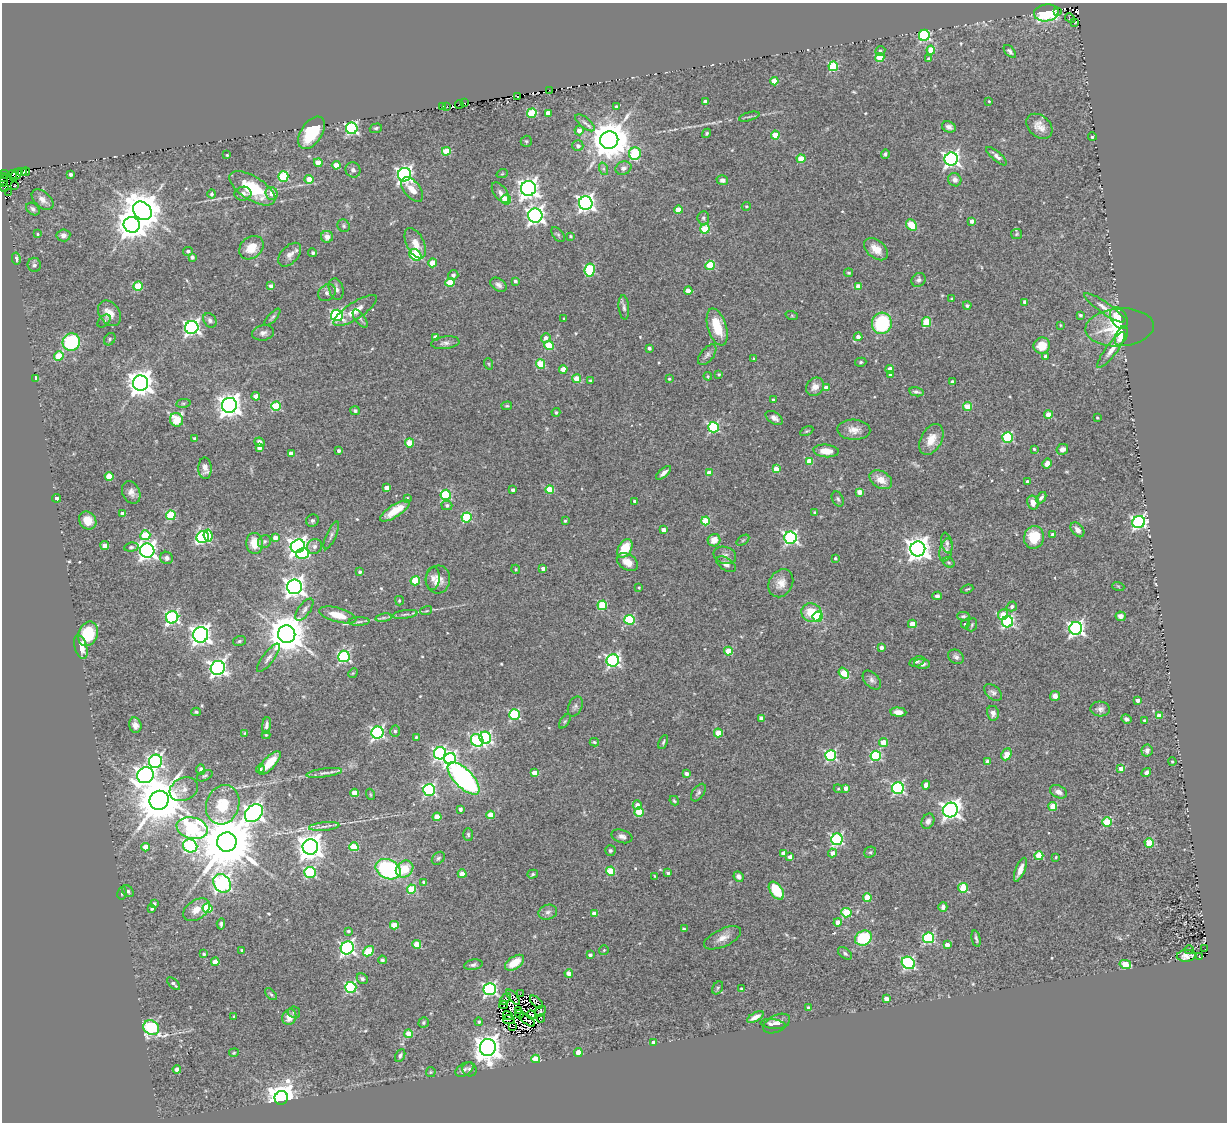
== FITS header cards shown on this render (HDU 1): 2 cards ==
NAXIS1  =                 1225
NAXIS2  =                 1120

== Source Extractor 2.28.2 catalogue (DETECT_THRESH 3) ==
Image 1225 x 1120 px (HDU 1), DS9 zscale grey, 1 PNG px = 1 image px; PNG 1229 x 1124 px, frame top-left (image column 1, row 1120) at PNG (2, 3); each listed source drawn as its Kron ellipse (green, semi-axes under 4 px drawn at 4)
Background 0.411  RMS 0.042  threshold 0.127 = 3 sigma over >= 5 px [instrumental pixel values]
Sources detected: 555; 12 with non-positive FLUX_AUTO (blend fragments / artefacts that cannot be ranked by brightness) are neither listed nor drawn; of the other 543, the 500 brightest by FLUX_AUTO listed and drawn (43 fainter detections omitted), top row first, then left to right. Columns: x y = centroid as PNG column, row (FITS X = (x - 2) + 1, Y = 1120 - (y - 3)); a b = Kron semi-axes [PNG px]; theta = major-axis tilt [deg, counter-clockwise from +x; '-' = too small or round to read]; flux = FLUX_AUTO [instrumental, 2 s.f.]
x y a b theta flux
1057 11 3 2 - 17
1046 13 12 8 8 250
1070 18 5 2 - 14
1074 23 3 2 - 4.8
924 35 5 5 - 390
931 50 4 4 - 55
880 51 5 4 - 5.6
1010 51 8 4 -49 7.6
880 57 4 4 - 93
929 59 4 3 - 7.1
833 66 5 5 - 200
774 81 4 4 - 41
550 90 2 2 - 7.2
517 97 4 2 - 65
989 101 3 3 - 3.1
705 102 4 4 - 27
464 103 2 2 - 79
459 104 4 2 - 4.6
443 107 3 2 - 7.8
447 107 3 2 - 39
617 107 4 3 - 14
532 113 5 4 - 140
548 113 4 4 - 28
749 117 10 3 15 5.6
585 123 12 5 -39 11
1039 126 15 10 -41 28
949 127 7 5 -23 11
352 128 6 6 - 440
376 128 6 4 18 5.4
579 130 5 4 - 21
312 133 18 10 56 130
707 133 5 4 - 4.3
775 135 4 4 - 73
1092 137 4 3 - 5.2
609 140 9 8 - 9200
526 141 5 5 - 4.3
578 146 5 5 - 11
446 151 4 4 - 88
635 153 6 6 - 170
885 154 5 3 - 4.8
227 155 3 3 - 2.9
996 156 13 4 -41 12
801 159 4 4 - 81
951 159 6 6 - 900
318 163 4 4 - 46
336 165 4 4 - 41
623 168 8 6 24 13
604 169 6 4 -71 5.2
353 170 8 7 - 10
22 172 4 2 - 35
26 172 4 2 - 35
3 174 5 3 - 150
502 174 6 3 19 2.9
13 175 4 3 - 53
16 175 7 3 49 210
71 175 3 3 - 7.7
405 175 7 6 - 1000
283 176 5 5 - 200
3 178 5 3 - 120
309 179 4 4 - 57
722 180 6 5 - 12
955 180 7 6 - 14
3 181 6 3 65 91
14 186 4 2 - 87
5 188 2 2 - 24
252 188 26 12 -32 140
528 188 7 7 - 1800
412 189 14 8 -51 33
8 192 3 2 - 13
500 192 11 6 -54 13
272 193 6 6 - 22
212 194 4 4 - 6.4
243 194 8 7 - 12
42 200 13 7 -42 18
506 200 5 5 - 120
586 203 7 6 - 1200
746 206 5 4 - 4.3
33 209 7 5 -41 7.9
678 210 4 4 - 60
142 211 10 8 -45 7000
535 216 7 7 - 1200
703 218 6 6 - 6.3
972 221 4 4 - 13
132 225 8 7 - 3800
911 225 6 5 - 59
344 226 6 5 - 5.1
705 229 5 4 - 120
38 234 3 3 - 3.5
558 234 8 5 -51 5.9
1017 234 5 5 - 4
63 235 7 6 - 14
571 236 3 3 - 3.3
327 237 6 6 - 19
415 243 16 9 -63 30
251 248 13 10 40 52
876 249 14 9 -41 35
188 251 5 4 - 8
313 253 4 4 - 5.2
290 255 14 8 47 20
415 255 6 5 - 260
192 257 4 3 - 8.6
16 259 6 4 -79 13
433 263 4 4 - 58
34 265 7 6 - 7.8
710 265 4 4 - 120
590 270 7 5 82 240
849 273 4 3 - 4.4
453 275 5 5 - 9
918 280 7 6 - 8.6
515 281 4 3 - 7.3
450 282 4 4 - 94
498 285 9 6 -34 11
138 286 4 4 - 100
271 286 4 4 - 13
858 286 4 4 - 33
336 289 11 7 -74 13
688 291 4 4 - 30
327 293 9 7 42 12
952 299 3 3 - 4.3
1025 302 4 4 - 20
967 305 4 4 - 7.2
624 307 12 5 -84 8.8
1104 308 24 5 -35 22
355 311 25 8 33 35
109 313 14 10 -53 33
337 315 6 6 - 460
1080 315 3 3 - 5.8
792 316 6 4 -19 3.5
272 317 11 4 47 6.4
564 318 3 2 - 3.2
1119 318 12 8 -60 58
360 319 10 5 -53 8.7
210 320 8 6 -52 8
104 321 8 5 46 7.6
926 322 5 4 - 100
882 323 11 10 - 220
1060 325 3 3 - 2.9
192 327 6 6 - 860
717 327 19 9 -73 83
1120 327 34 19 4 140
263 333 11 7 12 13
1121 336 10 5 65 38
436 337 4 3 - 19
858 337 4 4 - 14
546 338 5 4 - 13
110 339 7 5 53 5.2
71 342 9 8 - 240
445 343 14 6 7 13
1042 345 8 8 - 49
549 346 4 4 - 120
649 348 3 3 - 6.6
1111 350 22 5 54 24
707 355 12 6 50 10
59 356 5 4 - 85
1045 356 4 3 - 13
754 359 3 3 - 3.9
861 362 5 4 - 4
489 364 6 3 -71 3.8
540 364 5 4 - 100
563 369 4 4 - 41
890 369 4 4 - 35
719 374 3 3 - 4.3
890 374 4 3 - 12
708 376 4 4 - 3
36 378 4 3 - 7.9
577 379 4 4 - 61
669 379 4 4 - 3.4
590 380 4 3 - 4.4
952 381 3 3 - 6.3
141 383 7 7 - 3000
815 387 10 8 47 19
826 388 4 4 - 26
917 392 7 3 -11 6.7
256 396 4 4 - 38
774 400 4 3 - 9.3
183 403 7 4 8 3.9
229 405 7 7 - 2500
276 406 5 4 - 170
507 406 5 3 - 3.2
968 407 4 4 - 90
355 411 5 4 - 6
556 412 4 4 - 5.4
1048 415 4 4 - 58
774 418 9 5 -33 13
1097 418 3 2 - 3.1
176 420 7 6 - 140
713 427 5 5 - 300
854 430 16 10 -2 28
807 431 7 4 26 3.6
1008 437 5 5 - 250
195 438 4 3 - 6.7
931 439 16 10 62 41
260 442 5 4 - 11
409 443 4 4 - 82
259 447 4 4 - 19
1034 449 3 3 - 3.8
1062 449 6 5 - 14
339 450 4 3 - 7.9
826 451 13 6 -5 36
291 454 4 4 - 21
809 461 4 4 - 56
1047 463 5 4 - 17
205 468 11 6 -88 19
776 469 4 4 - 51
664 473 9 4 41 13
709 473 4 4 - 33
109 476 4 4 - 67
881 480 12 8 -30 38
1028 482 4 3 - 20
387 488 4 4 - 23
513 490 4 3 - 10
550 490 4 4 - 92
131 492 12 8 -65 17
860 492 4 4 - 31
446 495 5 5 - 230
57 498 4 3 - 12
407 498 3 3 - 3.3
1041 498 6 3 51 7.7
838 499 8 5 -62 6.1
635 501 4 3 - 8
1033 502 7 6 - 20
447 505 5 4 - 7.1
395 511 17 6 33 53
815 512 3 3 - 5.4
123 513 4 3 - 18
171 515 5 4 - 180
467 517 5 5 - 190
88 521 9 8 - 32
312 521 6 6 - 6.6
565 521 3 3 - 3.6
705 521 4 4 - 100
1139 522 6 6 - 640
663 530 4 3 - 18
1077 530 8 5 -52 15
1053 534 4 3 - 13
145 535 5 5 - 130
208 535 6 4 -83 120
331 535 15 5 66 8.4
203 537 6 5 - 350
1034 537 11 10 - 80
275 538 4 4 - 15
790 538 6 6 - 620
714 540 6 6 - 30
743 540 7 4 36 4.3
264 542 7 6 - 7.1
255 543 10 8 -84 52
947 543 10 5 -77 8.3
105 545 4 4 - 30
298 546 7 6 - 1400
314 546 8 7 - 9.8
131 547 7 4 7 5.2
625 549 10 6 58 76
918 549 7 7 - 2700
946 550 12 6 75 11
147 551 7 7 - 1200
303 554 6 5 - 160
725 555 11 8 -17 15
167 558 6 6 - 9.9
835 558 3 3 - 4.7
627 562 11 7 -31 32
949 562 6 4 -34 4.5
726 564 11 6 -34 13
543 568 4 3 - 14
516 569 5 4 - 3.4
360 572 4 3 - 6.5
433 578 11 7 85 13
438 579 14 12 83 32
415 581 4 4 - 100
781 583 15 11 60 29
1118 586 6 4 -19 3.2
294 587 7 7 - 1800
639 587 3 2 - 3
967 589 6 3 20 3.3
937 596 5 3 - 6.8
399 601 5 4 - 3.8
602 605 5 4 - 150
1012 606 5 4 - 8.7
304 610 13 6 53 12
426 611 6 3 17 3.2
811 613 10 9 - 66
405 614 12 3 8 7.2
1003 614 5 5 - 35
338 615 19 7 -15 53
963 616 6 4 0 5.1
1120 616 5 4 - 14
172 617 6 6 - 520
818 617 5 5 - 160
384 618 8 4 8 6.6
629 620 5 5 - 210
359 622 10 4 1 5.7
1007 622 6 5 - 390
912 624 4 4 - 44
965 624 4 4 - 5
972 625 7 5 70 4.7
1076 628 6 6 - 840
88 634 12 9 67 110
287 634 9 8 - 9100
201 635 8 7 - 1700
239 641 6 5 - 5.3
81 647 12 6 -74 33
881 648 4 3 - 13
728 651 4 4 - 90
344 656 5 5 - 410
956 657 8 6 -31 10
268 658 17 5 53 15
613 660 6 6 - 540
917 661 8 5 18 5.6
922 664 8 5 -4 11
218 668 7 7 - 1100
353 673 5 4 - 3.4
844 673 6 4 -52 92
872 680 11 7 -47 11
993 692 10 6 -43 9.6
1055 696 5 4 - 13
1137 700 4 3 - 14
575 706 10 6 66 9
1100 709 10 7 -3 12
196 712 5 3 - 4.2
898 712 8 4 -5 17
993 713 7 6 - 12
514 715 5 5 - 270
1159 716 4 4 - 33
761 718 4 3 - 20
1126 719 5 4 - 7.8
1144 720 3 2 - 3.2
565 721 8 4 54 5
135 725 8 6 -72 15
266 725 8 4 82 8.8
395 731 5 5 - 5
245 733 4 3 - 2.9
377 733 6 6 - 580
718 733 4 4 - 71
266 735 4 4 - 3.2
416 737 3 3 - 3
485 738 6 5 - 480
477 740 7 6 - 350
594 742 4 3 - 4.5
663 742 7 3 65 4.6
883 742 5 4 - 61
1147 750 6 5 - 10
440 753 6 6 - 530
1006 754 6 5 - 33
831 755 5 5 - 340
876 756 5 5 - 250
450 759 6 5 - 590
155 761 7 6 - 540
988 761 4 4 - 16
1172 762 4 3 - 3.8
270 763 15 6 47 50
201 769 5 4 - 9.5
260 769 4 4 - 7.5
1121 769 4 4 - 28
1146 772 5 4 - 9.8
324 773 18 4 8 12
534 773 4 4 - 34
686 774 4 3 - 11
145 775 8 7 - 1500
205 776 8 5 25 5.7
464 778 21 9 -46 810
926 785 4 4 - 29
846 788 4 4 - 16
898 788 6 5 - 470
184 789 15 11 27 23
838 789 4 4 - 3.6
429 790 6 6 - 440
1058 792 9 6 -26 15
355 793 4 4 - 50
698 793 10 5 55 7.8
370 794 5 3 - 3.1
159 800 10 9 - 14000
674 801 5 3 - 3.8
223 805 20 16 71 97
637 805 5 4 - 15
1053 806 4 4 - 70
460 809 3 3 - 8.4
950 810 8 7 - 1400
639 812 5 4 - 97
254 813 10 7 46 1400
490 815 4 4 - 58
437 817 4 4 - 55
928 821 8 6 64 11
1107 822 5 4 - 160
324 826 15 4 6 12
192 828 16 10 -13 560
468 834 6 5 - 4.8
622 836 11 6 -18 13
837 839 6 5 - 440
227 842 10 9 - 24000
1149 843 4 4 - 140
190 846 7 6 - 410
146 847 4 4 - 35
310 847 8 7 - 3200
354 847 4 4 - 100
610 850 5 5 - 6
870 852 6 5 - 4.5
783 853 4 4 - 17
832 853 4 4 - 19
1039 856 4 4 - 110
790 857 4 3 - 15
1056 857 3 3 - 2.8
438 858 7 5 44 5.9
388 869 13 9 -24 310
405 869 9 7 39 63
1020 870 12 4 68 23
610 871 4 4 - 120
310 872 5 5 - 270
668 873 3 3 - 6
462 874 4 4 - 53
533 874 5 4 - 4.5
655 876 4 3 - 3
739 877 5 4 - 13
424 882 4 4 - 7.1
222 883 10 8 -53 960
963 888 5 5 - 110
412 889 4 4 - 120
128 891 6 5 - 6.5
776 891 10 6 -54 110
122 893 6 4 76 3.9
867 897 4 4 - 74
154 904 3 3 - 7.6
943 907 5 4 - 11
152 908 4 3 - 5.8
208 908 5 5 - 160
196 910 15 9 35 35
548 912 9 7 17 12
846 913 5 4 - 140
594 914 4 4 - 25
838 922 4 4 - 31
221 924 5 4 - 5.9
394 925 4 4 - 71
684 929 4 2 - 3.2
348 931 3 3 - 6.3
723 938 20 9 25 26
863 938 8 7 - 150
928 938 5 5 - 310
976 939 8 3 -78 6
417 944 4 4 - 61
947 945 4 4 - 20
347 948 7 6 - 720
1205 949 2 2 - 4.5
242 950 3 3 - 4.5
604 950 5 5 - 3.4
1189 950 4 4 - 4.5
369 951 6 4 40 110
845 953 8 5 -38 6.9
204 954 4 4 - 4.4
590 955 4 3 - 7.4
1186 956 9 6 5 16
1199 957 3 2 - 8.6
382 960 4 4 - 8.9
215 962 4 4 - 34
514 963 11 6 35 52
908 963 7 5 -37 480
1125 964 6 4 -12 73
473 965 9 5 10 7.6
569 973 4 4 - 31
362 979 6 5 - 7.8
174 984 8 3 -45 9.1
351 987 5 5 - 320
718 988 7 5 61 5
490 989 6 6 - 580
742 989 3 3 - 5.3
271 994 7 4 -45 4.3
520 994 2 2 - 3.2
513 997 9 4 -49 5.2
505 999 7 3 50 5.5
886 999 4 4 - 22
537 1002 8 3 -43 18
503 1005 4 2 - 4.1
808 1008 4 3 - 5.4
518 1011 3 2 - 3.4
541 1011 6 5 - 26
294 1012 6 6 - 5.2
519 1014 4 3 - 6
531 1015 5 2 - 5
234 1016 3 3 - 3.2
508 1016 5 2 - 2.9
289 1017 8 7 - 27
755 1017 9 4 28 18
541 1018 4 2 - 4.8
509 1020 6 3 -7 7.5
527 1020 9 3 -39 5
424 1022 5 5 - 5.2
479 1022 4 4 - 4.8
777 1023 14 8 27 18
773 1024 12 4 -8 12
513 1027 3 2 - 3.1
151 1028 8 7 - 400
409 1034 4 4 - 58
654 1042 4 3 - 21
488 1047 8 8 - 3400
578 1052 4 4 - 42
234 1053 5 3 - 3.1
400 1055 7 4 64 6.3
536 1059 4 4 - 87
177 1069 4 4 - 26
464 1069 10 6 32 11
469 1069 7 6 - 7.2
431 1072 5 5 - 3.7
281 1098 7 6 - 4400
At the frame edge (FLAGS 8, measured only in part): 2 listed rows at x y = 3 178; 3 181
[43 fainter detections neither listed nor drawn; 12 non-positive-flux detections neither listed nor drawn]